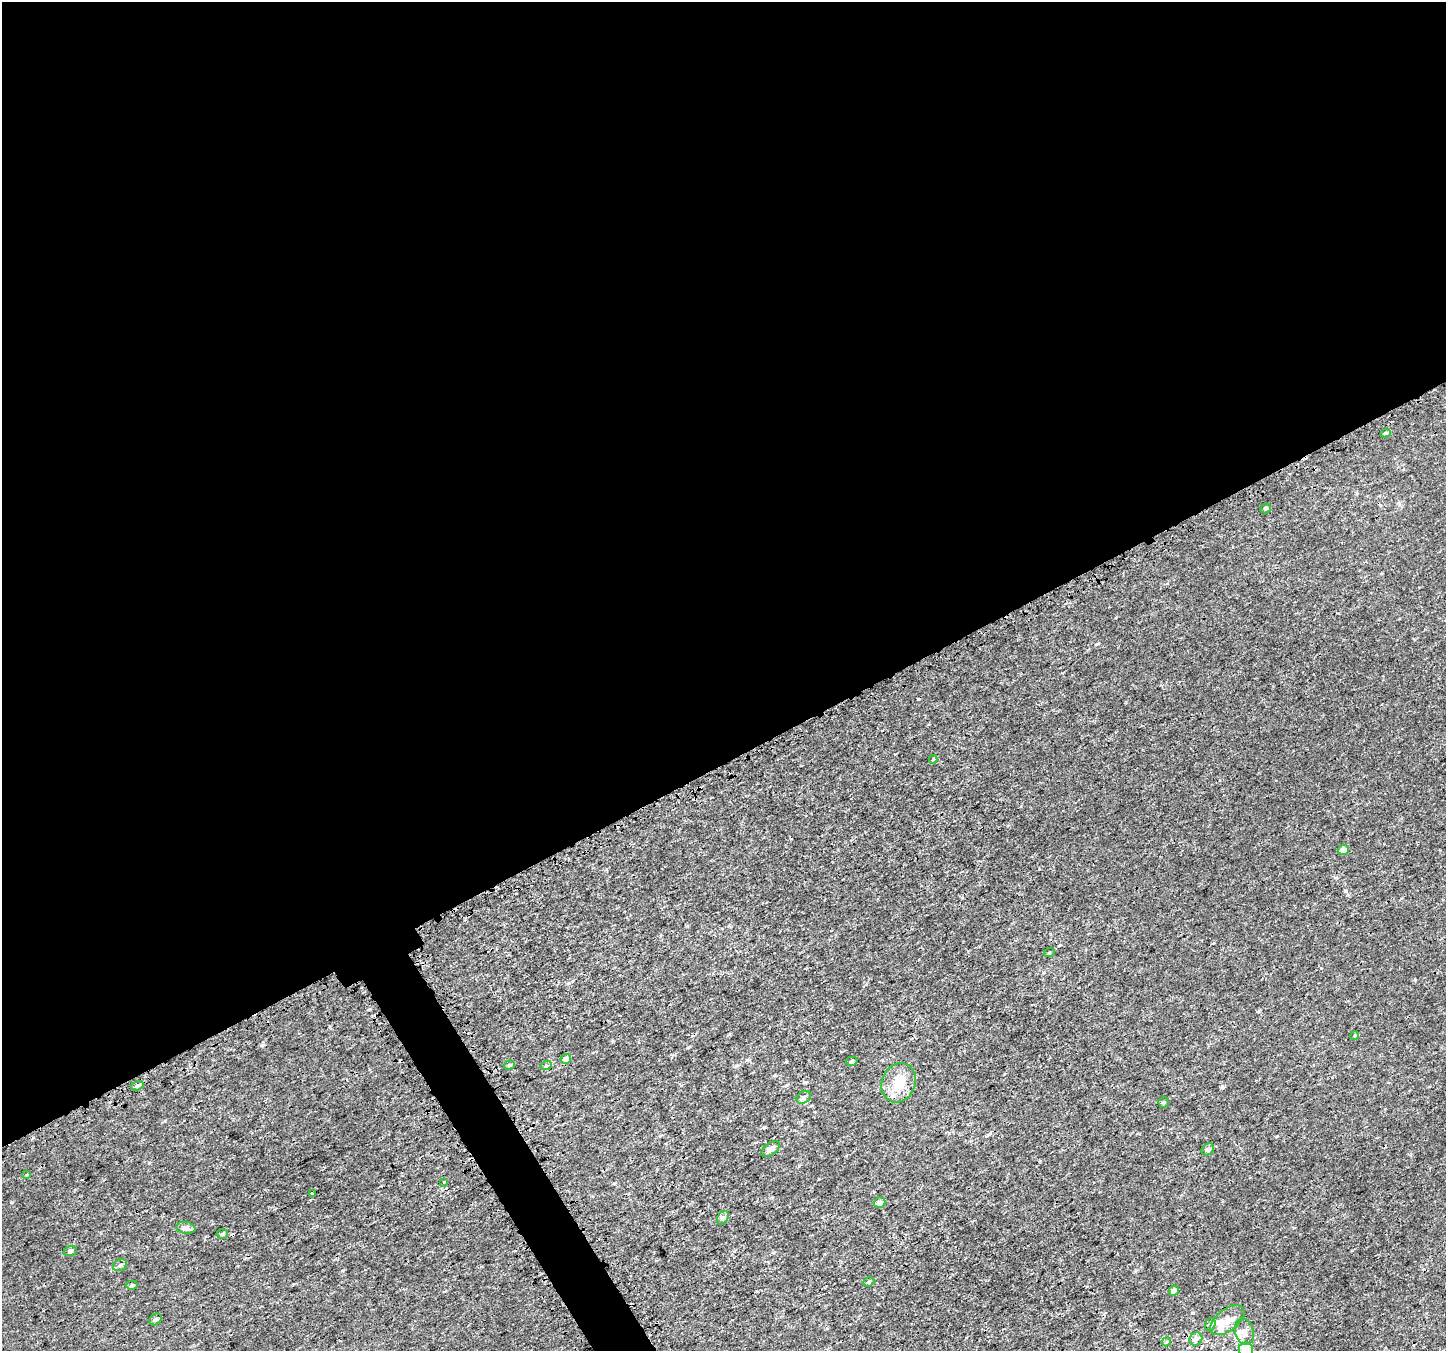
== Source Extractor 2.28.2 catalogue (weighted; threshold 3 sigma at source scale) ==
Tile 2 of 4 x 4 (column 2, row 1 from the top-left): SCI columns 1598-3041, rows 4266-5614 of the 5995 x 5869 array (HDU 1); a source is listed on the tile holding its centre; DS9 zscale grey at full resolution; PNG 1448 x 1353 px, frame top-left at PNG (2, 2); each listed source drawn as its Kron ellipse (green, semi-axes under 4 px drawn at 4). Shown black and unused: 58% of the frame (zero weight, under 3 of 4 exposures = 5% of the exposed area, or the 3 px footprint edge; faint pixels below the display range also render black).
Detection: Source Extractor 2.28.2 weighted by HDU 2 'WHT'; one run over the whole footprint, this tile lists its part. Background 4.80e-04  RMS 0.0014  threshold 0.00625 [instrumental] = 3 sigma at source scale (4.5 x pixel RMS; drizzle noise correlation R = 1.50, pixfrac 1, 0.0396/0.0396 arcsec/px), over >= 5 px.
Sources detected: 47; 5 cosmic-ray / hot-pixel residue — neither listed nor drawn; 7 inside a brighter listed object's ellipse — not listed separately; the other 35 listed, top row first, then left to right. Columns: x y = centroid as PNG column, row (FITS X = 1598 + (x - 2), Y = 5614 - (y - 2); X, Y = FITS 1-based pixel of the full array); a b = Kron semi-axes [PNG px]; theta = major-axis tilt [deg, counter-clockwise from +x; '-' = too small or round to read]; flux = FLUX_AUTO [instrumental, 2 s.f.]
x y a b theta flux
1386 433 5 4 - 0.23
1266 508 5 4 - 0.22
933 759 4 4 - 0.14
1343 850 5 5 - 0.77
1049 953 6 3 18 0.15
1355 1035 4 3 - 0.15
566 1059 5 4 - 0.8
852 1061 6 4 17 0.21
509 1065 5 4 - 0.22
546 1066 6 3 19 0.15
899 1083 20 16 68 2.9
137 1086 6 4 16 0.27
804 1097 7 6 - 0.36
1164 1102 5 5 - 0.23
771 1149 10 6 38 0.56
1208 1149 7 5 42 0.46
26 1175 4 3 - 0.13
444 1182 3 3 - 0.96
312 1193 3 3 - 0.44
880 1203 6 5 - 0.66
723 1218 7 5 58 0.31
186 1228 9 6 -8 0.43
222 1234 5 5 - 0.21
70 1251 7 4 16 0.33
120 1265 7 5 27 0.38
869 1282 6 4 22 0.2
132 1285 6 4 15 0.22
1174 1291 5 4 - 0.58
155 1319 6 5 - 0.32
1227 1320 20 11 38 1.8
1210 1324 6 5 - 0.23
1244 1332 13 9 -73 0.94
1196 1339 7 6 - 0.59
1166 1342 5 3 - 0.15
1246 1350 7 7 - 1.4
Isophote crosses this tile's border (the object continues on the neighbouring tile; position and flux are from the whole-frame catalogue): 1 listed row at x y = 1246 1350
Unlisted compact peaks at least as high as the median listed source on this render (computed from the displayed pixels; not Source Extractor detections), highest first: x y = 262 1045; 1277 1136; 12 1202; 1346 891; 1222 1086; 1097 644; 1415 980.